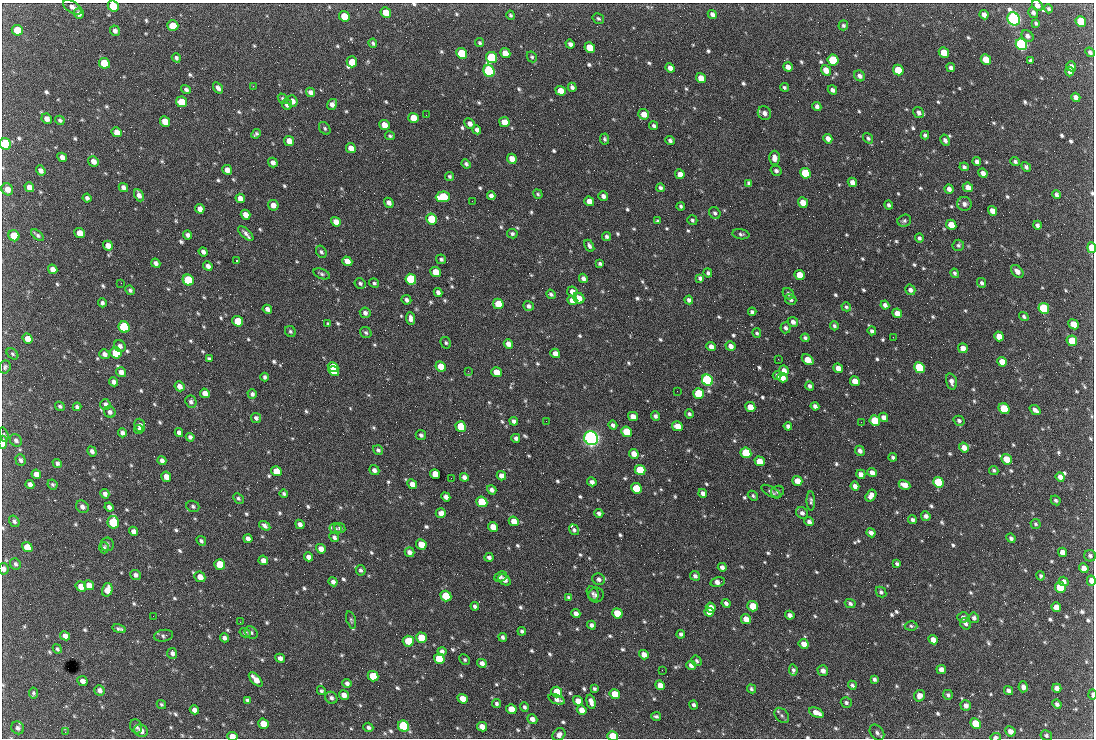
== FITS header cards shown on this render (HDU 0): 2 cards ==
NAXIS1  =                 1092 /fastest changing axis
NAXIS2  =                  736 /next to fastest changing axis

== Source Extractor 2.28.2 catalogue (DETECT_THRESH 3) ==
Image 1092 x 736 px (HDU 0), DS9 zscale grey, 1 PNG px = 1 image px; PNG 1096 x 740 px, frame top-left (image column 1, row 736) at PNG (2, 3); each listed source drawn as its Kron ellipse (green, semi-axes under 4 px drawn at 4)
Background 1880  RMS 40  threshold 120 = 3 sigma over >= 5 px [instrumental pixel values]
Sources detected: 828; of the 828, the 500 brightest by FLUX_AUTO listed and drawn (328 fainter detections omitted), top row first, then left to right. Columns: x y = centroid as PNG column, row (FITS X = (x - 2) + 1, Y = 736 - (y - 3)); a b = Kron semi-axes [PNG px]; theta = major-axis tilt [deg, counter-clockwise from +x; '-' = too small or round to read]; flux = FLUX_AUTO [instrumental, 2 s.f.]
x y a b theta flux
1037 5 6 5 - 1.1e+04
113 6 6 5 - 7.2e+04
72 7 10 5 -31 1.2e+04
1048 9 4 4 - 5.6e+03
386 12 5 5 - 5.1e+04
79 13 6 5 - 1.1e+04
1033 13 5 4 - 8.7e+03
712 14 5 4 - 1.0e+04
511 15 5 4 - 5.2e+03
984 15 5 4 - 1.3e+04
344 16 5 5 - 5.5e+04
598 19 6 4 -31 5.0e+03
1014 19 7 6 - 1.1e+06
1081 21 6 5 - 1.5e+05
1036 23 4 3 - 4.9e+03
843 25 5 4 - 5.5e+03
173 26 6 5 - 4.7e+04
17 30 5 5 - 7.2e+04
115 31 5 4 - 1.0e+04
1027 36 6 5 - 9.6e+03
373 43 4 3 - 5.0e+03
480 43 5 4 - 5.3e+03
570 44 5 4 - 9.5e+03
1021 44 6 5 - 7.6e+05
590 48 5 5 - 5.7e+04
1090 52 5 4 - 6.6e+03
462 53 6 5 - 1.6e+05
505 53 5 4 - 3.7e+04
944 53 5 5 - 5.5e+04
492 57 6 5 - 2.6e+05
532 57 5 5 - 4.9e+03
176 58 5 4 - 6.7e+03
986 59 5 4 - 5.6e+04
833 60 6 5 - 2.0e+05
1030 61 4 3 - 5.9e+03
352 62 5 5 - 4.6e+04
104 63 6 5 - 7.6e+04
1071 66 5 4 - 1.2e+04
788 67 5 4 - 1.9e+04
670 68 5 4 - 1.6e+04
951 68 4 4 - 9.9e+03
826 70 5 4 - 2.6e+04
898 70 5 5 - 9.0e+04
489 71 6 5 - 5.5e+05
1070 72 5 4 - 8.7e+03
859 76 6 5 - 1.1e+04
701 78 5 4 - 3.1e+04
253 86 2 2 - 1.9e+04
572 87 4 4 - 8.9e+03
784 87 5 4 - 5.0e+03
218 88 6 4 -57 1.0e+04
186 89 5 4 - 7.2e+03
832 90 5 4 - 1.0e+04
561 91 5 4 - 4.1e+04
310 92 5 4 - 1.2e+04
1076 97 5 4 - 1.2e+04
283 99 5 4 - 5.1e+03
292 101 6 5 - 2.0e+04
181 102 6 5 - 6.3e+04
287 104 5 5 - 1.3e+04
332 104 6 4 56 1.4e+04
817 106 5 4 - 9.0e+03
919 112 6 5 - 8.8e+03
764 113 7 6 - 1.2e+04
644 114 5 5 - 3.1e+04
426 115 2 2 - 6.0e+03
413 118 5 5 - 4.9e+04
47 119 5 5 - 1.5e+04
60 120 5 4 - 5.8e+03
165 121 5 5 - 3.8e+04
504 122 5 5 - 3.4e+04
470 124 6 4 -45 1.2e+04
384 125 5 4 - 2.8e+04
654 126 4 4 - 6.4e+03
325 128 7 5 -52 5.3e+03
477 130 4 4 - 1.1e+04
117 132 5 4 - 2.2e+04
256 134 5 3 - 5.4e+03
925 135 4 4 - 6.5e+03
390 136 5 4 - 4.9e+03
868 138 6 4 -53 5.4e+03
604 139 5 4 - 5.7e+03
828 139 5 4 - 1.5e+04
670 140 5 4 - 7.2e+03
945 140 6 4 -61 8.7e+03
289 141 5 5 - 2.6e+04
5 144 6 5 - 2.6e+05
351 148 5 4 - 2.2e+04
62 157 5 4 - 1.5e+04
774 158 7 5 88 1.6e+04
512 159 5 4 - 2.8e+04
93 161 5 5 - 1.7e+04
1015 161 5 4 - 7.1e+03
977 162 4 4 - 1.0e+04
273 163 5 4 - 1.2e+04
466 164 5 4 - 6.3e+03
964 167 4 4 - 6.6e+03
1026 167 5 4 - 7.7e+03
41 170 5 4 - 1.1e+04
227 170 5 4 - 2.0e+04
776 171 5 4 - 7.8e+03
805 173 5 5 - 1.4e+05
983 173 5 4 - 1.3e+04
680 174 5 4 - 1.8e+04
450 176 4 4 - 5.7e+03
852 182 5 4 - 1.4e+04
749 183 4 3 - 5.6e+03
29 187 5 4 - 1.9e+04
123 187 5 4 - 1.1e+04
968 187 5 4 - 2.4e+04
660 188 4 4 - 7.3e+03
7 189 6 5 - 2.1e+04
949 189 5 4 - 1.1e+04
538 194 5 4 - 4.9e+03
139 195 6 4 -64 1.3e+04
1056 195 4 4 - 6.3e+03
491 196 4 4 - 1.0e+04
603 196 5 4 - 1.0e+04
443 197 7 5 2 1.6e+05
87 198 4 4 - 8.0e+03
240 198 5 4 - 1.8e+04
472 201 2 2 - 5.8e+03
589 201 5 4 - 3.1e+04
389 203 5 4 - 1.2e+04
803 203 5 4 - 3.2e+04
964 204 7 7 - 1.1e+04
273 205 5 5 - 1.7e+04
889 205 4 3 - 6.8e+03
681 206 4 3 - 5.7e+03
200 209 5 4 - 1.6e+04
993 211 5 4 - 2.5e+04
715 213 6 5 - 6.3e+03
245 215 5 4 - 2.1e+04
432 219 5 5 - 1.4e+05
692 220 5 4 - 5.3e+03
658 221 4 3 - 5.1e+03
904 221 7 6 - 6.2e+03
336 222 5 4 - 2.4e+04
951 225 5 5 - 5.5e+04
1037 225 4 4 - 7.8e+03
80 233 5 5 - 3.1e+04
246 233 9 4 -43 1.1e+04
512 234 5 4 - 6.2e+03
741 234 8 5 -9 6.3e+03
37 235 7 4 -38 6.3e+03
188 235 4 4 - 8.4e+03
14 236 6 5 - 9.7e+04
607 236 4 4 - 6.9e+03
919 238 4 4 - 5.7e+03
958 245 6 5 - 5.6e+03
108 246 5 4 - 1.8e+04
589 246 6 4 -60 8.1e+03
1092 248 5 4 - 6.5e+04
203 252 5 4 - 8.8e+03
321 252 6 5 - 5.8e+03
441 259 5 4 - 6.4e+03
236 261 3 2 - 1.1e+05
347 261 5 4 - 2.0e+04
156 263 5 4 - 9.8e+03
600 264 4 3 - 5.7e+03
208 266 5 4 - 1.2e+04
53 269 5 4 - 1.6e+04
1017 271 7 5 -48 1.5e+04
436 272 5 5 - 5.3e+04
708 273 4 4 - 5.7e+03
955 273 5 4 - 5.4e+03
322 274 8 5 -22 6.3e+03
800 275 5 4 - 4.0e+04
583 278 5 4 - 9.3e+03
700 278 4 4 - 7.6e+03
411 279 5 5 - 2.5e+05
188 280 6 5 - 2.0e+05
121 283 2 2 - 9.1e+03
360 283 5 5 - 5.1e+03
374 283 5 4 - 5.8e+03
981 283 5 4 - 6.5e+03
130 290 5 4 - 6.1e+03
910 290 5 5 - 9.8e+03
438 292 4 4 - 1.1e+04
572 292 5 5 - 1.6e+04
551 294 5 4 - 6.2e+03
788 294 6 5 - 7.0e+03
579 298 6 5 - 2.8e+04
406 300 5 4 - 7.5e+03
572 300 5 4 - 2.4e+04
689 300 4 4 - 8.7e+03
791 300 6 5 - 6.6e+03
102 303 4 3 - 7.3e+03
498 304 5 5 - 8.2e+04
885 305 4 4 - 1.0e+04
528 306 5 4 - 8.9e+03
846 307 5 4 - 4.8e+03
1044 308 6 5 - 2.5e+05
267 309 5 4 - 1.2e+04
752 312 4 4 - 6.6e+03
365 313 5 5 - 9.6e+03
897 313 5 4 - 2.6e+04
1024 316 5 4 - 5.6e+03
410 318 6 4 -83 1.1e+04
238 321 5 5 - 8.6e+04
793 322 5 4 - 1.1e+04
327 323 4 3 - 5.1e+03
1073 324 5 4 - 4.1e+04
834 326 4 3 - 6.2e+03
124 327 6 5 - 3.0e+05
786 328 5 5 - 7.7e+03
290 331 6 5 - 5.6e+03
872 331 4 4 - 6.9e+03
366 332 6 5 - 5.1e+03
757 333 5 4 - 5.1e+03
999 336 5 4 - 3.3e+04
893 337 2 2 - 1.5e+04
805 338 4 4 - 6.3e+03
28 339 5 4 - 2.5e+04
1072 341 5 5 - 9.0e+04
446 343 6 5 - 4.8e+03
508 344 5 4 - 1.7e+04
120 346 6 5 - 9.1e+03
731 346 5 4 - 1.5e+04
711 347 5 4 - 1.6e+04
963 348 5 4 - 2.3e+04
116 353 6 5 - 1.1e+05
555 353 5 4 - 1.8e+04
12 354 6 4 -41 4.8e+03
104 354 5 4 - 1.1e+04
209 359 4 3 - 5.3e+03
778 359 2 2 - 1.2e+04
808 360 6 4 -37 3.5e+04
1002 362 5 4 - 3.4e+04
441 366 5 4 - 3.8e+04
5 367 7 5 65 6.1e+03
333 367 5 4 - 6.9e+04
838 368 5 4 - 2.3e+04
920 368 5 5 - 2.6e+05
784 370 5 4 - 1.4e+04
334 371 5 4 - 7.5e+04
468 371 2 2 - 6.2e+03
121 372 5 4 - 1.4e+04
496 372 5 4 - 4.4e+04
777 375 4 4 - 5.7e+03
265 377 4 4 - 6.4e+03
782 377 5 4 - 2.6e+04
707 380 6 5 - 6.5e+05
855 381 5 4 - 3.2e+04
951 381 8 5 -74 1.2e+04
114 382 5 4 - 9.9e+03
179 386 5 4 - 1.6e+04
810 386 5 4 - 7.8e+03
677 391 2 2 - 5.8e+03
205 393 5 4 - 2.0e+04
252 394 5 4 - 7.7e+03
699 394 5 5 - 1.6e+05
191 402 6 5 - 8.2e+03
105 404 5 5 - 9.4e+03
60 406 5 4 - 6.1e+03
815 406 4 4 - 1.1e+04
77 407 4 4 - 7.1e+03
750 407 5 4 - 3.6e+04
1004 409 6 5 - 9.5e+04
1035 410 6 4 -41 1.1e+04
110 412 6 5 - 8.8e+03
689 414 4 4 - 5.9e+03
655 416 4 4 - 7.2e+03
633 417 5 4 - 2.3e+04
884 417 5 4 - 1.2e+04
256 418 5 5 - 7.1e+03
875 420 5 5 - 9.2e+04
514 421 4 3 - 9.4e+03
546 421 2 2 - 6.5e+03
959 421 5 4 - 6.9e+03
861 422 2 2 - 7.3e+03
140 425 6 5 - 1.3e+04
613 425 4 4 - 8.8e+03
677 426 5 4 - 3.2e+04
788 426 4 4 - 9.2e+03
461 427 5 5 - 1.2e+05
139 429 4 3 - 5.2e+03
627 432 5 5 - 1.1e+05
122 433 4 4 - 9.9e+03
179 433 4 4 - 1.1e+04
4 435 7 4 -74 5.1e+03
421 435 5 5 - 6.9e+03
190 437 4 4 - 7.4e+03
516 438 4 4 - 8.2e+03
591 438 7 6 - 1.5e+06
16 440 7 5 -44 7.8e+03
3 442 6 3 89 3.2e+04
964 447 5 4 - 2.1e+04
378 450 5 4 - 6.0e+03
92 451 5 4 - 9.5e+03
860 451 5 4 - 9.9e+03
746 453 5 5 - 1.5e+05
634 454 5 4 - 2.8e+04
893 457 4 3 - 5.7e+03
1006 459 5 5 - 4.3e+04
20 460 6 5 - 7.6e+03
162 461 4 4 - 9.4e+03
760 461 5 4 - 3.5e+04
57 463 5 4 - 7.3e+03
374 470 5 4 - 1.0e+04
640 470 5 5 - 1.2e+05
994 470 5 4 - 5.1e+03
276 471 5 5 - 4.3e+04
872 473 5 4 - 1.6e+04
36 474 5 4 - 1.9e+04
435 474 5 4 - 4.7e+04
861 474 5 4 - 1.4e+04
501 476 5 4 - 1.9e+04
166 477 5 4 - 2.4e+04
464 477 4 4 - 1.2e+04
1060 477 5 4 - 1.4e+04
451 478 2 2 - 5.0e+03
797 481 5 4 - 3.0e+04
592 482 5 4 - 1.1e+04
938 482 5 5 - 1.5e+05
30 484 4 4 - 1.1e+04
52 484 5 4 - 5.2e+03
412 484 5 4 - 1.8e+04
904 485 6 4 -28 2.3e+04
855 486 4 4 - 1.2e+04
636 488 5 5 - 9.1e+04
492 490 5 4 - 1.0e+04
771 492 11 4 -30 7.4e+03
777 492 7 5 22 6.6e+03
284 493 4 3 - 5.2e+03
703 493 5 4 - 1.1e+04
105 494 5 4 - 1.0e+04
753 496 5 4 - 5.1e+03
871 496 6 5 - 1.7e+04
446 497 5 4 - 1.3e+04
238 498 6 4 -46 5.2e+03
1056 500 5 4 - 5.8e+03
811 501 9 4 -88 6.4e+03
482 502 5 5 - 1.7e+05
193 506 6 5 - 6.1e+03
82 507 7 5 -39 1.1e+04
109 507 5 4 - 9.3e+03
441 513 5 5 - 1.6e+04
599 513 4 4 - 7.7e+03
802 513 6 5 - 9.2e+03
926 516 5 4 - 9.2e+03
912 520 4 4 - 6.8e+03
14 521 6 5 - 6.5e+03
514 521 5 4 - 3.0e+04
113 522 6 5 - 1.6e+05
809 522 5 4 - 9.7e+03
300 524 5 4 - 1.2e+04
1035 524 5 5 - 4.8e+03
265 526 6 4 -33 8.1e+03
493 527 5 4 - 3.1e+04
340 528 5 5 - 6.0e+03
336 529 6 5 - 5.0e+03
574 530 5 4 - 6.1e+03
133 531 5 4 - 1.4e+04
871 533 5 4 - 1.3e+04
334 537 5 4 - 7.9e+03
248 538 5 4 - 1.2e+04
1011 538 5 4 - 7.4e+03
201 541 5 4 - 6.5e+03
107 544 7 6 - 7.2e+03
421 544 5 5 - 4.7e+04
27 547 5 5 - 4.3e+04
104 548 5 5 - 5.2e+03
321 549 5 4 - 2.0e+04
409 552 5 4 - 1.2e+04
1063 552 5 4 - 1.8e+04
1090 556 6 5 - 6.1e+03
308 557 5 4 - 1.5e+04
489 557 4 4 - 8.4e+03
263 560 5 4 - 1.7e+04
15 564 6 5 - 7.0e+03
220 564 5 5 - 8.3e+04
897 564 4 3 - 6.0e+03
722 567 4 4 - 9.8e+03
1084 568 5 4 - 2.2e+04
3 569 6 5 - 1.1e+04
361 570 5 4 - 6.1e+03
135 575 5 5 - 9.4e+03
695 576 5 4 - 8.3e+03
1041 576 5 4 - 4.8e+03
200 577 6 5 - 2.3e+04
501 577 7 4 24 5.5e+03
599 579 6 6 - 9.4e+03
504 580 7 5 -38 1.3e+04
1064 581 5 4 - 1.0e+04
1091 581 5 4 - 1.7e+04
333 582 5 4 - 9.6e+03
718 582 7 4 13 1.5e+04
89 585 5 5 - 2.4e+04
81 586 5 5 - 2.7e+04
1060 587 5 5 - 1.2e+05
107 590 7 5 73 2.8e+04
881 592 6 4 -46 5.7e+03
593 593 7 5 -60 6.2e+03
596 595 8 7 - 9.7e+03
446 596 5 5 - 1.2e+05
569 597 4 3 - 5.2e+03
726 603 4 3 - 8.6e+03
850 603 5 4 - 6.7e+03
475 606 4 4 - 6.6e+03
753 606 5 5 - 6.3e+04
711 607 5 4 - 1.8e+04
1056 607 5 4 - 2.3e+04
709 612 5 4 - 2.1e+04
617 613 5 5 - 7.5e+04
576 614 5 4 - 1.3e+04
790 615 5 4 - 1.1e+04
153 616 2 2 - 1.0e+04
963 617 6 5 - 7.7e+03
974 618 5 5 - 8.7e+03
746 619 5 4 - 2.3e+04
351 620 9 4 -72 5.3e+03
240 622 3 2 - 4.9e+03
966 624 6 5 - 7.3e+03
591 625 4 4 - 8.8e+03
911 626 6 4 -4 4.8e+03
119 629 7 4 -12 7.0e+03
522 631 4 4 - 5.5e+03
251 632 7 5 -42 6.1e+03
245 633 5 4 - 6.6e+03
681 634 4 3 - 6.5e+03
65 636 5 4 - 1.3e+04
164 636 9 6 10 6.8e+03
503 637 4 4 - 6.5e+03
224 638 4 4 - 8.3e+03
421 638 5 5 - 5.9e+04
933 640 5 4 - 1.9e+04
408 641 5 5 - 5.3e+04
804 644 5 4 - 1.9e+04
57 649 5 4 - 5.1e+03
442 651 4 4 - 9.6e+03
172 653 5 5 - 9.3e+03
644 655 5 4 - 1.9e+04
280 658 5 4 - 1.0e+04
439 659 5 5 - 9.5e+04
465 660 6 4 -47 5.5e+03
697 661 5 4 - 5.5e+03
482 663 5 4 - 1.2e+04
691 665 5 4 - 1.2e+04
941 669 4 4 - 1.3e+04
662 670 2 2 - 6.2e+03
793 670 5 4 - 5.5e+03
823 671 5 5 - 1.2e+04
373 676 5 5 - 8.3e+04
256 679 9 4 -47 2.5e+04
874 679 4 3 - 6.5e+03
82 681 5 5 - 1.5e+04
347 683 5 4 - 8.2e+03
660 685 5 4 - 2.2e+04
852 685 4 3 - 5.8e+03
1023 687 5 4 - 1.1e+04
1057 688 5 4 - 1.4e+04
594 689 4 3 - 5.3e+03
751 689 5 4 - 5.6e+03
99 690 5 5 - 1.0e+04
321 691 4 4 - 5.0e+03
1008 691 5 4 - 9.7e+03
557 692 5 5 - 1.1e+05
33 693 5 4 - 4.9e+03
615 694 5 5 - 5.8e+04
344 695 5 4 - 1.8e+04
948 695 5 4 - 5.2e+03
1092 695 5 3 - 7.4e+03
919 696 6 5 - 1.3e+04
331 698 6 5 - 8.4e+03
463 699 5 4 - 3.0e+04
557 699 9 4 -20 1.4e+04
247 700 4 3 - 4.8e+03
578 701 5 4 - 2.1e+04
591 702 7 4 -75 1.4e+04
846 703 6 5 - 6.5e+03
161 704 5 4 - 5.1e+03
497 704 5 4 - 6.4e+03
1057 704 5 4 - 6.9e+03
694 705 4 3 - 6.9e+03
966 705 5 5 - 1.3e+04
524 707 5 4 - 5.2e+03
511 709 5 5 - 4.2e+04
194 710 5 4 - 1.3e+04
582 710 5 4 - 2.0e+04
816 713 8 4 -24 2.2e+04
782 715 9 6 -49 6.9e+03
656 716 5 3 - 5.7e+03
532 719 5 4 - 1.3e+04
263 724 5 5 - 3.9e+04
975 724 5 5 - 7.5e+04
136 726 7 6 - 8.8e+03
403 726 6 5 - 3.0e+05
368 727 5 4 - 7.1e+03
482 727 5 4 - 2.0e+04
18 728 7 6 - 8.8e+03
141 731 7 6 - 1.7e+04
1010 731 5 5 - 1.7e+04
65 732 2 2 - 1.0e+04
877 733 9 6 -53 9.8e+03
559 735 7 5 44 1.2e+04
1046 735 6 5 - 6.3e+03
232 736 5 4 - 2.6e+04
613 736 5 4 - 8.3e+04
995 737 5 3 - 6.6e+03
At the frame edge (FLAGS 8, measured only in part): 11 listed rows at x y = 1037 5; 113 6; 5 144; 1092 248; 3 442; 3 569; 1091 581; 1092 695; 232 736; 613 736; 995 737
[328 fainter detections neither listed nor drawn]